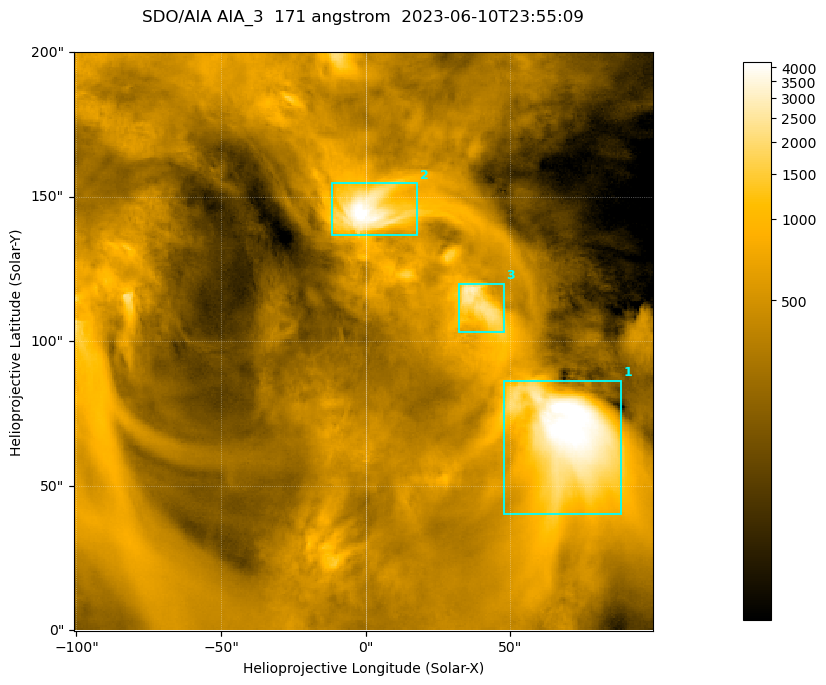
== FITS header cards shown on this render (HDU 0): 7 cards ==
TELESCOP= 'SDO/AIA '
INSTRUME= 'AIA_3   '
WAVELNTH=                  171
WAVEUNIT= 'angstrom'
DATE-OBS= '2023-06-10T23:55:09.351'
CTYPE1  = 'HPLN-TAN'
CTYPE2  = 'HPLT-TAN'

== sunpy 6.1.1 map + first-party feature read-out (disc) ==
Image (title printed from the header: SDO/AIA AIA_3  171 angstrom  2023-06-10T23:55:09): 334 x 334 px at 0.599 arcsec/px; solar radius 945 arcsec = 1577 px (partial field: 1.4% of the solar disc is inside the frame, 100% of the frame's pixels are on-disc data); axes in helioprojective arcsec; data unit not stated in the header (colour bar unlabelled)
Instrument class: DISC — disc imager (sunpy class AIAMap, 171 A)
Bright regions (active regions / flare kernels): reference = the on-disc median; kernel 3 px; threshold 5 sigma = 1109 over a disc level ~357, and >= 1.15x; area >= 111 px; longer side >= 4 px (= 2.4 arcsec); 3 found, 3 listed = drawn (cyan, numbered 1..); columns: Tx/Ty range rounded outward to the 2 arcsec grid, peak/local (2 s.f.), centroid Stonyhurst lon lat
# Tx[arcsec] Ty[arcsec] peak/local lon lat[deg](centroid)
1 48..90 40..86 14 +4 +4
2 -12..18 136..156 13 +0 +9
3 32..48 102..120 8.1 +2 +7